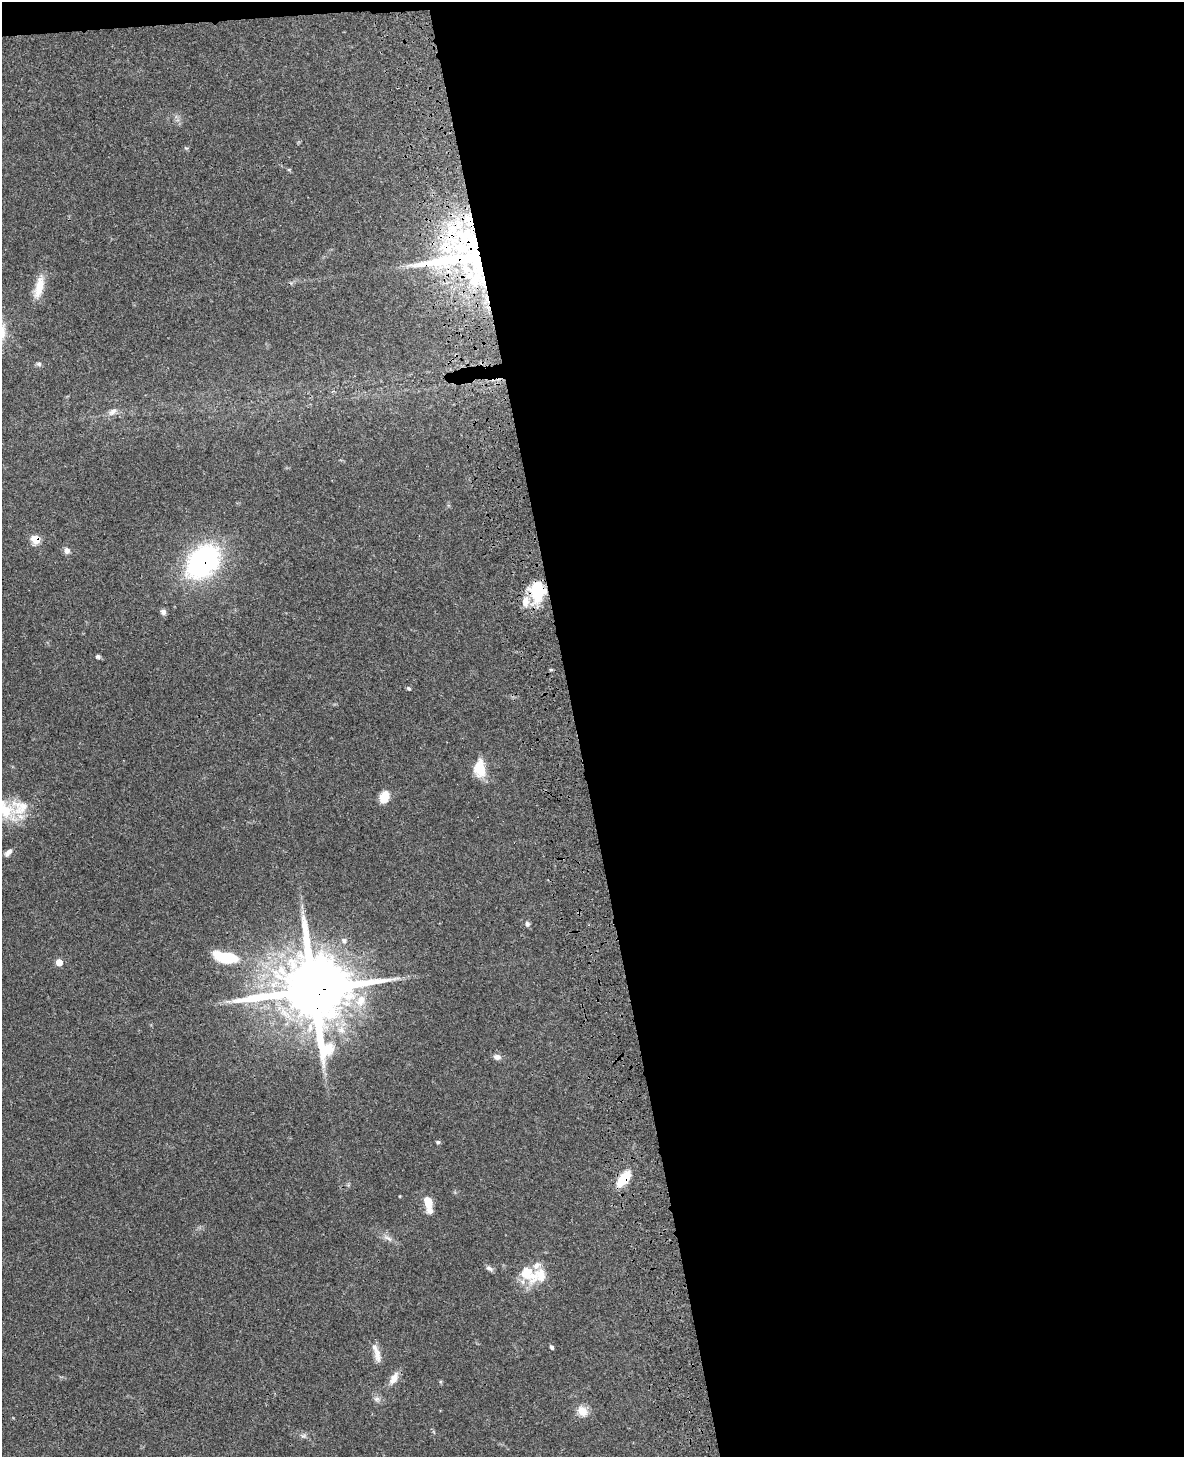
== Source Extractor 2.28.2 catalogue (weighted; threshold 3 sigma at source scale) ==
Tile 4 of 4 x 3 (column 4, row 1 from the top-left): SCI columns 3662-4843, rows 3081-4535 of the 4964 x 4810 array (HDU 1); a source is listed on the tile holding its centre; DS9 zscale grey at full resolution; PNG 1186 x 1459 px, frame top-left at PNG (2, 2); no overlay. Shown black and unused: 52% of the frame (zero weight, under 3 of 4 exposures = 6% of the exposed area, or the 3 px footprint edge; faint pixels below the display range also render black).
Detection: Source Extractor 2.28.2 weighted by HDU 2 'WHT'; one run over the whole footprint, this tile lists its part. Background 0.0587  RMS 0.0032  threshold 0.0143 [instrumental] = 3 sigma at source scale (4.5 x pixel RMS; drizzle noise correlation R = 1.50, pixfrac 1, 0.05/0.05 arcsec/px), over >= 5 px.
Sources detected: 49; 1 inside a brighter object's white glare — not listed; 8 inside a brighter listed object's ellipse — not listed separately; the other 40 listed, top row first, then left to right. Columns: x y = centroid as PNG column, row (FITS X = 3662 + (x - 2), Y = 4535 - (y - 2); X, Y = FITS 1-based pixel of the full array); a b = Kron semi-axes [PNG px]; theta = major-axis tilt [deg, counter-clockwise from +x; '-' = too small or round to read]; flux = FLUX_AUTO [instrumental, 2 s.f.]
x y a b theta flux
186 148 6 4 -31 0.37
289 170 6 4 0 0.35
459 259 86 40 -3 83
39 287 31 10 77 5.5
39 364 7 6 - 0.69
112 412 15 8 31 1.9
36 539 6 5 - 9.8
67 551 8 8 - 1.3
203 561 29 20 48 74
537 591 26 19 87 13
163 612 8 6 85 1.1
98 656 5 4 - 0.74
551 670 6 3 -1 0.44
409 688 7 4 -38 0.5
480 768 21 13 -85 6.8
384 797 13 10 71 4.5
3 809 45 27 -35 15
8 853 12 6 47 1.5
302 912 7 4 -72 0.71
527 924 8 6 -72 0.79
344 941 7 7 - 1.1
228 959 27 14 8 9.6
59 962 6 6 - 3.5
313 990 22 18 3 3800
228 1001 9 4 -8 0.9
360 1001 19 14 60 6.4
341 1030 13 11 -67 3.6
497 1057 9 6 -6 1.5
438 1142 6 4 -9 0.53
624 1179 18 9 53 8.3
428 1201 12 8 -78 5.2
388 1238 16 6 -30 1.8
489 1268 10 6 -31 1
528 1273 32 19 -45 9.4
552 1347 5 4 - 0.58
377 1356 20 9 -77 2.6
394 1378 17 9 59 3
377 1399 8 7 - 1.1
582 1411 11 9 -51 4.6
303 1436 9 7 29 0.88
Overlapping masked pixels (flux is a lower limit): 6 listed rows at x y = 459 259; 36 539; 203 561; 537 591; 313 990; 624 1179
Isophote crosses this tile's border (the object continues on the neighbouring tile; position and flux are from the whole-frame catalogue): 1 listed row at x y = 3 809